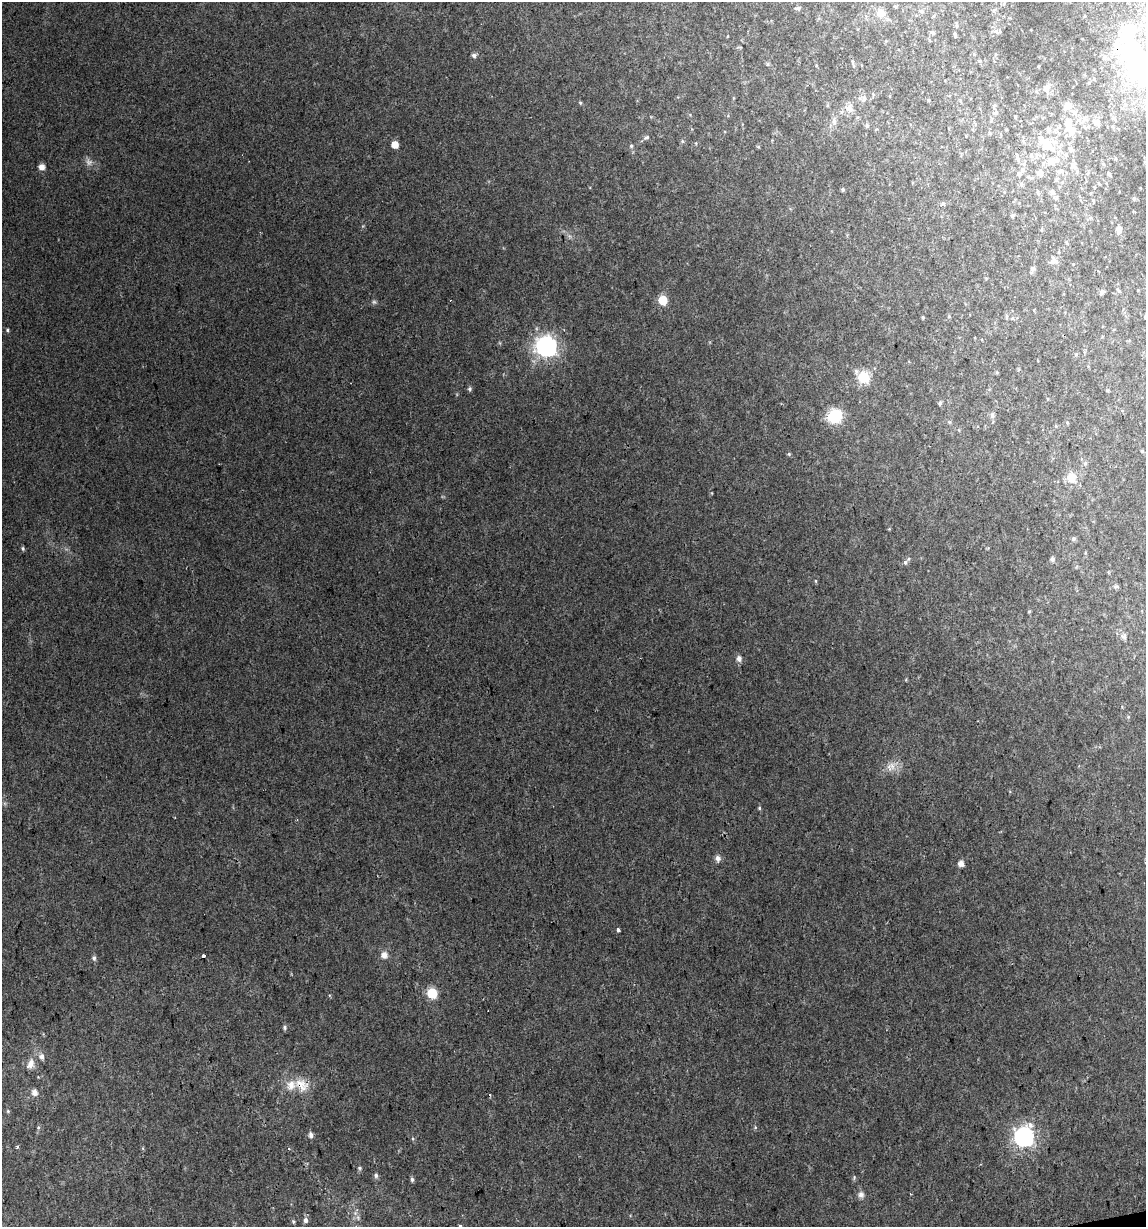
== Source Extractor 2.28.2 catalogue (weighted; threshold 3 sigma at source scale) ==
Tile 6 of 4 x 4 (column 2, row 2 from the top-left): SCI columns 1173-2316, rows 2453-3677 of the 4679 x 4903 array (HDU 1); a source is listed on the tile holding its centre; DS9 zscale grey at full resolution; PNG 1148 x 1229 px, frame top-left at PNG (2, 2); no overlay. Shown black and unused: <1% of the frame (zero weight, under 2 of 3 exposures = <1% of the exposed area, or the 3 px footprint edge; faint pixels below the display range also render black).
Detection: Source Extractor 2.28.2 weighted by HDU 2 'WHT'; one run over the whole footprint, this tile lists its part. Background 0.0342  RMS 0.0064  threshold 0.0287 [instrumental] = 3 sigma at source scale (4.5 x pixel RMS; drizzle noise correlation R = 1.50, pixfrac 1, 0.0396/0.0396 arcsec/px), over >= 5 px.
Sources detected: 101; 2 too faint to see at this stretch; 1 inside a brighter object's white glare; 1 cosmic-ray / hot-pixel residue — not listed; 7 inside a brighter listed object's ellipse — not listed separately; the other 90 listed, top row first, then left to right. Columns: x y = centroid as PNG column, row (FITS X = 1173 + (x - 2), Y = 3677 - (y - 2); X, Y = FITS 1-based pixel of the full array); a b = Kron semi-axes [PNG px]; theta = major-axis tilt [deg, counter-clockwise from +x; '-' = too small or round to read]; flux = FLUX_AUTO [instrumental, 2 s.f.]
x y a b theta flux
798 8 6 5 - 1.2
921 11 6 6 - 1.4
880 13 12 10 -70 6.2
957 25 9 4 -83 1.1
932 32 6 5 - 1.3
954 34 4 4 - 1.1
474 55 5 5 - 1.9
852 62 7 4 -71 1.2
1145 65 81 33 -47 170
1047 88 11 8 62 3.9
864 98 7 6 - 2.1
928 100 4 3 - 0.71
580 103 5 4 - 0.76
1067 106 10 8 32 4.2
849 108 14 7 -23 3.5
1074 112 11 6 -34 3.2
834 121 9 6 -80 2.2
1096 122 10 8 -79 2.6
1068 123 12 11 - 7.7
867 125 6 5 - 0.99
1049 129 8 6 -37 1.9
646 137 9 5 25 1.5
395 145 5 5 - 7.5
1047 145 19 16 -24 19
631 146 5 4 - 0.81
1071 150 7 6 - 2.1
1031 155 7 5 -71 1.6
1017 158 7 6 - 1.9
1073 165 9 7 -73 2.6
42 167 6 6 - 3.5
1022 170 7 6 - 2.2
1060 171 9 6 39 2.2
1040 173 10 7 -65 3.2
1108 173 5 5 - 0.91
1021 184 6 5 - 1.2
843 189 4 4 - 0.99
1052 192 7 7 - 2.1
1134 199 6 5 - 1
1012 215 6 5 - 1
1119 229 9 7 85 3.4
1066 242 6 3 -71 0.69
1053 261 14 8 47 3.3
1033 268 7 7 - 1.4
1102 292 6 5 - 1.5
663 300 5 5 - 24
923 317 4 3 - 0.65
7 330 4 4 - 0.79
546 346 8 8 - 340
1076 354 5 4 - 0.79
863 377 6 6 - 50
470 389 6 5 - 1.1
940 403 5 5 - 1.3
992 415 7 6 - 1.7
835 416 10 9 - 34
789 454 5 4 - 0.77
1071 477 15 13 -84 6.9
1073 539 6 4 39 0.97
23 548 5 4 - 0.94
1052 559 6 5 - 1.3
905 562 6 5 - 1.4
816 581 5 3 - 0.62
1029 611 4 4 - 0.69
1124 636 8 7 - 1.9
739 658 7 6 - 2.6
891 766 13 10 -8 5.3
759 808 5 4 - 0.71
718 858 8 7 - 2.4
961 863 5 5 - 4.1
618 930 4 3 - 1.6
384 955 6 6 - 4.3
203 956 3 3 - 5.9
94 958 6 5 - 1.6
432 993 6 6 - 39
285 1027 6 5 - 1.3
31 1062 13 8 45 4.3
302 1085 21 14 -42 10
35 1092 6 6 - 3.5
489 1095 3 2 - 2.1
8 1111 5 4 - 0.65
311 1135 6 5 - 2.3
1024 1136 8 7 - 280
18 1147 4 3 - 0.89
289 1149 4 3 - 0.52
360 1168 4 4 - 0.82
376 1175 6 5 - 1.4
412 1179 5 5 - 1.3
861 1194 9 8 - 2.5
305 1220 6 5 - 2.1
293 1221 5 4 - 0.77
460 1226 4 3 - 1.2
Overlapping masked pixels (flux is a lower limit): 2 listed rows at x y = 1145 65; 302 1085
Isophote crosses this tile's border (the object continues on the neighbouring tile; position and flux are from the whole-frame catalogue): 2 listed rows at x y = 1145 65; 460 1226
Unlisted compact peaks at least as high as the median listed source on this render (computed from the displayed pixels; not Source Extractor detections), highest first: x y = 38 1127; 755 1127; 854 1177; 682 141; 889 529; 536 328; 355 1213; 1128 717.